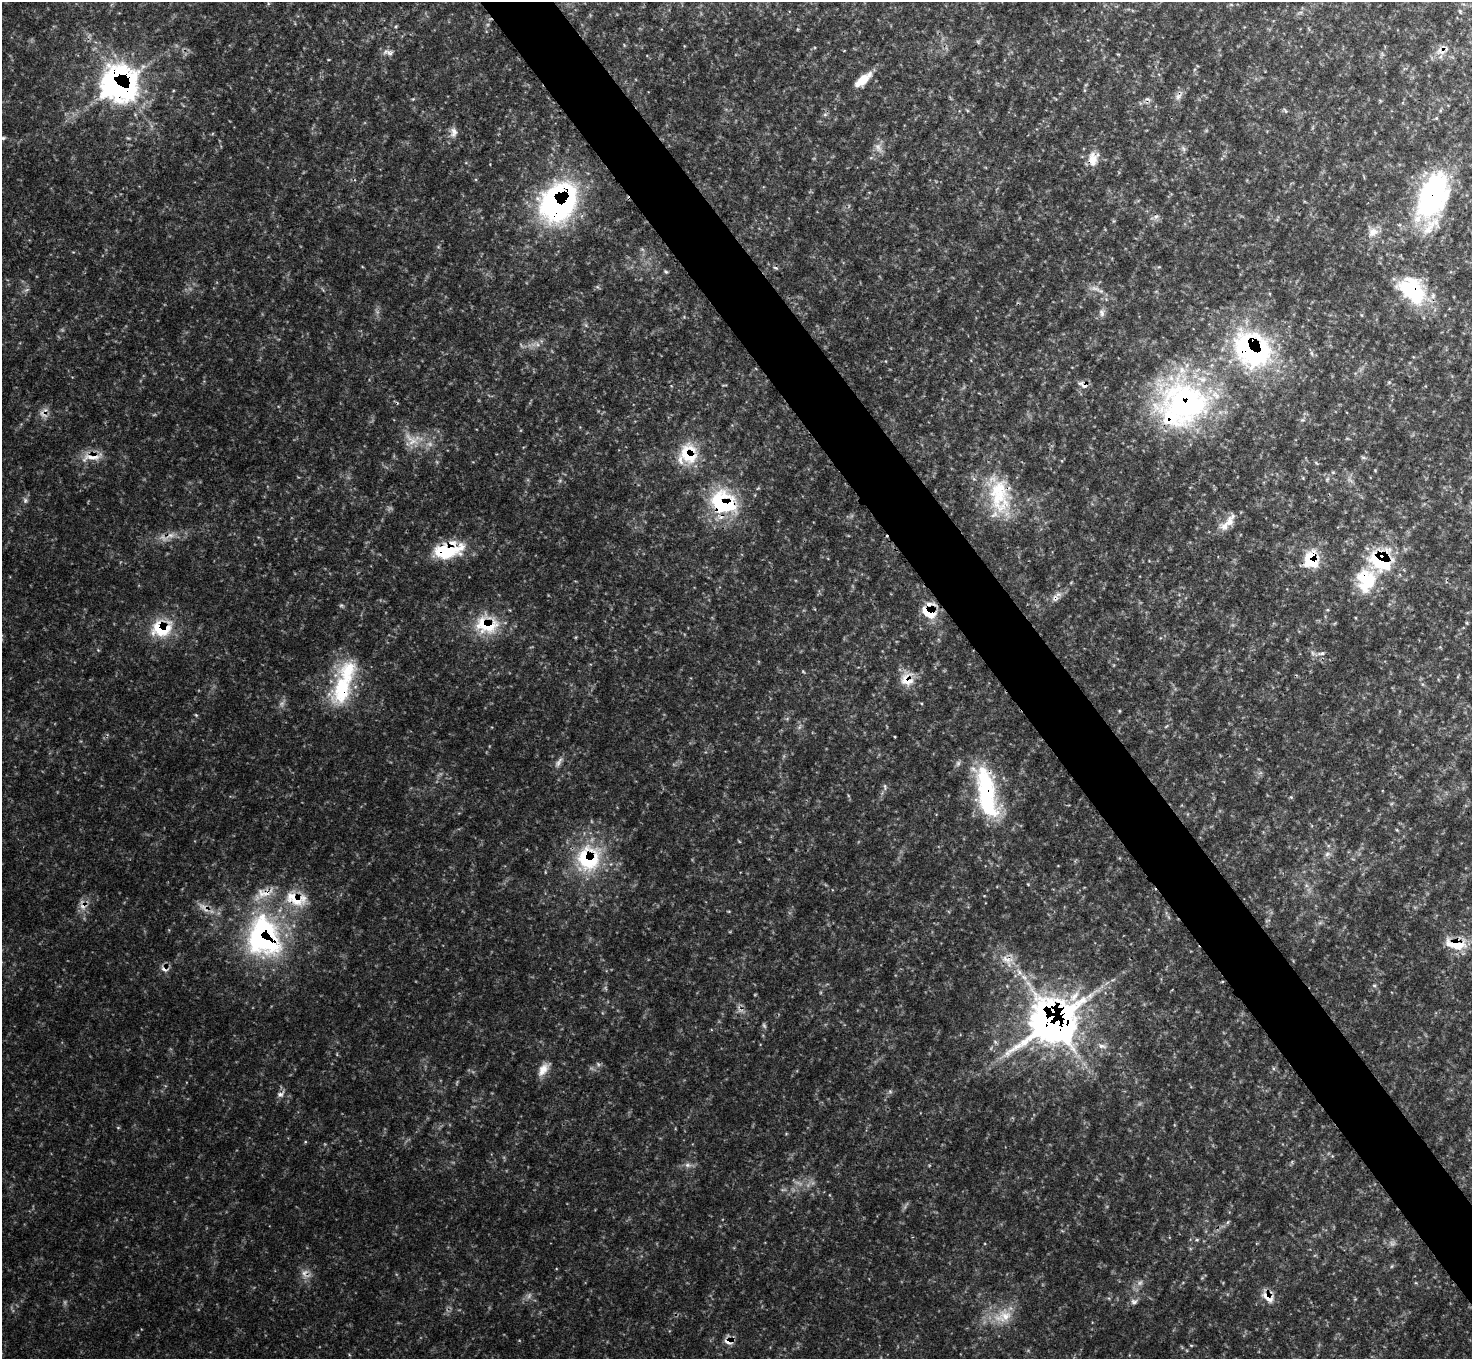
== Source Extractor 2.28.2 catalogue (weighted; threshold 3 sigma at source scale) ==
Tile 6 of 4 x 4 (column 2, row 2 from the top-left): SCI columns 1485-2954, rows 2889-4245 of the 5912 x 5912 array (HDU 1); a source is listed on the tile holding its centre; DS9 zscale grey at full resolution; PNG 1474 x 1361 px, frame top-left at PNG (2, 2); no overlay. Shown black and unused: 5% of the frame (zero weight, under 3 of 4 exposures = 1% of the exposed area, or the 3 px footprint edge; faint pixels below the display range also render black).
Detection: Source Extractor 2.28.2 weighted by HDU 2 'WHT'; one run over the whole footprint, this tile lists its part. Background 0.146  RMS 0.0053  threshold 0.0238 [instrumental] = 3 sigma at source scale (4.5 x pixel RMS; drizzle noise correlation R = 1.50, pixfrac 1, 0.05/0.05 arcsec/px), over >= 5 px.
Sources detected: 113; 13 too faint to see at this stretch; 3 cosmic-ray / hot-pixel residue — not listed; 11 inside a brighter listed object's ellipse — not listed separately; the other 86 listed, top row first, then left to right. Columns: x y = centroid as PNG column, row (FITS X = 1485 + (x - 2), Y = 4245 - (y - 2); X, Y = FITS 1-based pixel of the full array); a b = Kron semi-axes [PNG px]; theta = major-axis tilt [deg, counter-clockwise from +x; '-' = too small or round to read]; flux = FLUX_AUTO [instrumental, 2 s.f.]
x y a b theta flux
1460 11 6 4 -70 0.74
396 26 4 4 - 0.73
978 41 7 4 -1 0.88
1440 51 16 11 -15 5.4
390 53 11 7 -29 2.7
863 80 22 9 40 10
120 84 23 23 - 230
1178 96 10 8 24 2.7
413 99 4 4 - 0.54
1285 111 8 4 -46 0.93
453 132 14 9 -88 3.7
3 138 6 4 15 0.81
1183 149 8 4 -53 1.2
1093 159 20 13 77 8
1433 196 59 32 68 94
558 203 39 30 54 150
1373 232 15 12 33 5.4
775 268 7 4 -19 0.94
666 272 5 4 - 0.78
1095 288 15 6 -17 3.4
1412 289 41 28 -45 40
1101 313 10 7 -75 2.4
537 344 7 5 -46 1.4
1252 350 45 35 -42 110
1085 385 11 7 20 2.9
1185 403 72 62 -21 150
44 413 16 11 67 4.3
413 439 31 18 -8 13
688 454 28 23 -77 23
92 457 33 11 8 9.4
1363 458 8 4 -9 1
1316 463 7 3 -45 0.62
1375 470 5 3 - 0.41
1327 479 7 4 46 0.94
999 495 59 28 -76 42
25 500 8 7 - 1.6
724 502 38 30 -30 47
1225 526 13 12 - 4.9
170 535 14 7 15 4.2
448 550 36 18 12 30
1381 559 17 15 -35 60
1310 561 21 17 -22 17
1366 580 32 25 88 26
1055 598 10 8 -71 2.8
341 605 6 5 - 0.85
929 612 21 13 -29 13
1467 623 4 4 - 0.62
486 625 32 25 -8 26
161 629 29 21 8 25
98 650 5 5 - 0.61
1321 653 13 5 8 2.1
803 671 5 4 - 0.52
907 679 20 18 -65 10
342 690 50 28 79 41
1119 711 5 3 - 0.49
196 715 6 3 -45 0.62
1166 726 7 3 45 0.62
559 762 17 6 58 2.7
885 787 9 4 -78 1.2
986 792 75 25 -77 64
1327 854 8 6 16 1.8
588 859 34 33 - 48
296 899 36 20 -19 23
83 905 17 9 -75 4.9
263 937 58 45 -74 120
1456 944 31 14 -9 15
1007 960 22 11 -19 7.8
165 969 12 6 -15 2.6
1374 986 6 5 - 1
1074 996 21 10 49 7.9
740 1011 7 4 -19 1.5
1055 1022 24 16 -56 400
1102 1046 13 6 -10 2.9
543 1069 20 10 54 6.1
890 1091 6 6 - 1.1
280 1094 11 8 16 2.6
688 1165 9 6 -1 2.3
1228 1222 5 5 - 0.84
1197 1240 6 4 1 0.74
1392 1266 6 3 71 0.68
305 1274 17 12 -47 4.9
1268 1297 22 11 -42 6.6
1134 1301 11 8 16 2.3
1003 1316 30 18 20 16
728 1341 14 9 -9 4.3
1191 1345 5 3 - 0.51
Overlapping masked pixels (flux is a lower limit): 38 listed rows (the first 20) at x y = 1440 51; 863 80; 120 84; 1093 159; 1433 196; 558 203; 1412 289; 1252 350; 1085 385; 1185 403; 44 413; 688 454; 92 457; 999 495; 724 502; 170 535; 448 550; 1381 559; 1310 561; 1366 580